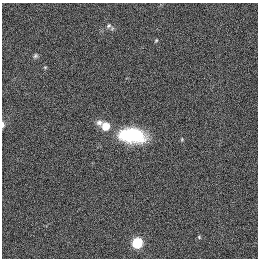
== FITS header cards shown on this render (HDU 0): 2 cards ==
NAXIS1  =                  256
NAXIS2  =                  256

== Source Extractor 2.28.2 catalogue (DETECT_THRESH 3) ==
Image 256 x 256 px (HDU 0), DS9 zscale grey, 1 PNG px = 1 image px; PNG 260 x 260 px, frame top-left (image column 1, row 256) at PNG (2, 3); no overlay
Background 1120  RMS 5.2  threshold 15.6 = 3 sigma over >= 5 px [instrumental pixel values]
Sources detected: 10; all 10 listed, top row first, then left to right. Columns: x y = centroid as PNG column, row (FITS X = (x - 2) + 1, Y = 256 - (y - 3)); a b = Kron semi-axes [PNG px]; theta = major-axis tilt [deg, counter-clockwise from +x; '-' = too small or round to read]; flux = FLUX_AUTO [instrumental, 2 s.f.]
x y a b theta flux
109 26 9 7 45 1300
156 40 7 4 62 490
35 56 7 7 - 830
45 67 5 4 - 430
99 122 10 7 20 1600
3 125 8 4 -90 970
105 126 7 7 - 6400
132 135 27 14 -6 22000
199 237 5 3 - 340
137 243 6 6 - 20000
At the frame edge (FLAGS 8, measured only in part): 1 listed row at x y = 3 125